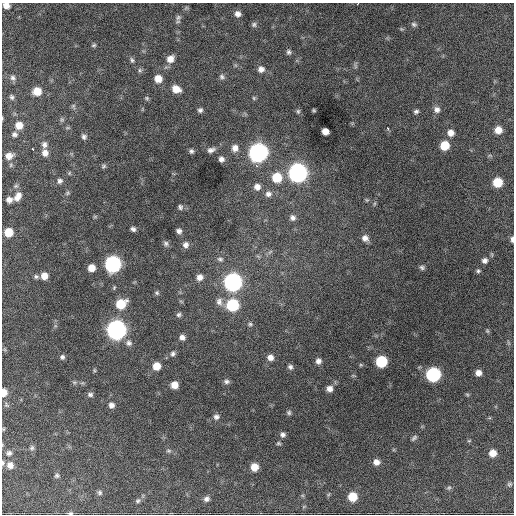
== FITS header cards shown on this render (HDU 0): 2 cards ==
NAXIS1  =                  512 / Axis length
NAXIS2  =                  512 / Axis length

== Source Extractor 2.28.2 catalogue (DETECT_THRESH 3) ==
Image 512 x 512 px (HDU 0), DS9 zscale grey, 1 PNG px = 1 image px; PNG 516 x 516 px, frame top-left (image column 1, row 512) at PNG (2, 3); no overlay
Background 1340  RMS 37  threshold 112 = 3 sigma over >= 5 px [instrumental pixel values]
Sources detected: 130; all 130 listed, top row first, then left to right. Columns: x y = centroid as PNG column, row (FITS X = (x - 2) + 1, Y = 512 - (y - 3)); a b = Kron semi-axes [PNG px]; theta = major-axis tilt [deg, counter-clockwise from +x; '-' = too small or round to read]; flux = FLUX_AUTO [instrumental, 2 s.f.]
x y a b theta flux
358 4 3 2 - 3.2e+03
6 6 7 6 - 1.9e+04
238 14 6 5 - 1.2e+04
178 17 9 6 49 7.0e+03
254 24 7 7 - 5.6e+03
414 24 7 6 - 5.4e+03
94 45 6 5 - 4.0e+03
289 52 7 6 - 6.2e+03
170 59 10 8 45 2.1e+04
132 60 8 5 -61 5.6e+03
355 66 9 4 -77 3.7e+03
261 69 8 8 - 1.2e+04
140 70 6 5 - 5.3e+03
222 77 7 6 - 6.5e+03
13 78 7 7 - 7.2e+03
158 79 7 7 - 2.8e+04
176 89 9 7 -27 2.7e+04
37 91 7 7 - 3.6e+04
12 97 5 4 - 4.7e+03
147 98 6 5 - 3.7e+03
254 98 5 5 - 3.6e+03
73 106 8 5 -74 4.9e+03
200 110 6 5 - 6.3e+03
314 110 3 3 - 3.0e+03
437 110 9 8 - 1.2e+04
298 111 7 5 90 4.6e+03
416 112 7 5 32 5.7e+03
62 120 7 6 - 4.5e+03
19 125 7 7 - 2.6e+04
388 128 4 3 - 4.2e+03
498 130 7 7 - 2.3e+04
325 131 6 6 - 2.0e+04
451 133 7 7 - 1.7e+04
14 134 7 6 - 6.6e+03
84 137 7 6 - 7.4e+03
44 144 8 7 - 9.4e+03
445 145 7 7 - 5.9e+04
235 148 9 8 - 1.6e+04
33 149 3 3 - 7.2e+03
211 150 10 6 17 1.0e+04
191 151 6 5 - 5.7e+03
258 152 9 8 - 1.3e+06
45 153 8 7 - 1.5e+04
9 156 8 7 - 1.7e+04
221 159 6 6 - 9.8e+03
103 166 6 6 - 4.6e+03
298 173 9 8 - 1.4e+06
277 178 9 9 - 6.9e+04
60 181 8 7 - 7.7e+03
497 182 7 7 - 6.4e+04
257 187 8 8 - 1.6e+04
67 193 6 5 - 4.1e+03
268 194 8 8 - 1.2e+04
18 196 13 8 56 1.8e+04
9 199 6 5 - 1.2e+04
367 200 5 5 - 3.5e+03
180 207 7 5 -76 5.5e+03
95 217 6 4 1 3.1e+03
293 218 8 7 - 9.5e+03
133 229 5 4 - 7.0e+03
179 231 6 5 - 8.1e+03
8 232 7 7 - 4.5e+04
365 238 9 8 - 1.4e+04
512 239 7 4 -88 7.5e+03
166 243 8 7 - 6.4e+03
185 245 7 7 - 1.1e+04
270 252 8 4 37 4.8e+03
220 259 8 6 -17 6.2e+03
485 261 7 7 - 9.4e+03
113 264 8 8 - 6.9e+05
422 267 7 6 - 5.6e+03
91 268 6 6 - 2.4e+04
478 271 6 5 - 4.4e+03
44 276 7 6 - 2.2e+04
36 277 7 5 -10 5.2e+03
200 277 7 7 - 1.5e+04
233 282 8 8 - 1.1e+06
157 293 6 5 - 4.4e+03
219 302 11 9 -89 1.4e+04
121 304 9 8 - 6.6e+04
232 305 8 8 - 1.9e+05
179 315 7 6 - 5.6e+03
250 324 6 5 - 4.6e+03
116 330 8 8 - 1.6e+06
487 331 7 5 -69 3.6e+03
182 337 6 5 - 1.1e+04
129 343 9 8 - 1.0e+04
508 343 9 3 -69 3.6e+03
173 354 7 6 - 6.5e+03
62 357 6 5 - 6.3e+03
270 357 7 7 - 1.4e+04
318 361 7 7 - 1.0e+04
381 361 7 7 - 1.4e+05
157 366 7 7 - 3.4e+04
290 367 6 6 - 7.1e+03
94 370 5 4 - 3.1e+03
478 373 7 6 - 1.5e+04
433 374 8 8 - 4.0e+05
227 381 7 6 - 6.4e+03
74 382 6 4 -18 4.0e+03
174 385 6 6 - 2.6e+04
329 389 7 7 - 1.4e+04
4 392 7 5 87 2.4e+04
90 394 7 5 -13 6.2e+03
467 394 6 4 -19 3.2e+03
6 405 7 6 - 5.0e+03
111 405 7 7 - 1.0e+04
289 413 6 6 - 4.9e+03
216 417 7 6 - 8.1e+03
3 429 5 3 - 2.4e+03
283 435 5 5 - 7.3e+03
414 438 9 5 42 6.1e+03
469 441 5 3 - 2.6e+03
278 443 5 4 - 3.6e+03
32 448 7 6 - 5.8e+03
168 451 7 5 -1 4.7e+03
9 453 8 7 - 8.1e+03
493 453 7 6 - 2.6e+04
376 462 7 7 - 1.5e+04
3 463 8 5 -87 4.4e+03
10 465 9 8 - 1.6e+04
254 467 7 7 - 2.9e+04
57 476 6 6 - 5.3e+03
509 484 7 6 - 4.9e+03
449 488 7 5 42 4.8e+03
99 493 7 6 - 5.8e+03
352 497 7 7 - 5.7e+04
206 499 7 7 - 9.2e+03
138 501 8 5 39 5.7e+03
70 513 6 4 0 4.6e+03
At the frame edge (FLAGS 8, measured only in part): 6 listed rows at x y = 358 4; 6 6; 512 239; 4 392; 3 463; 70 513